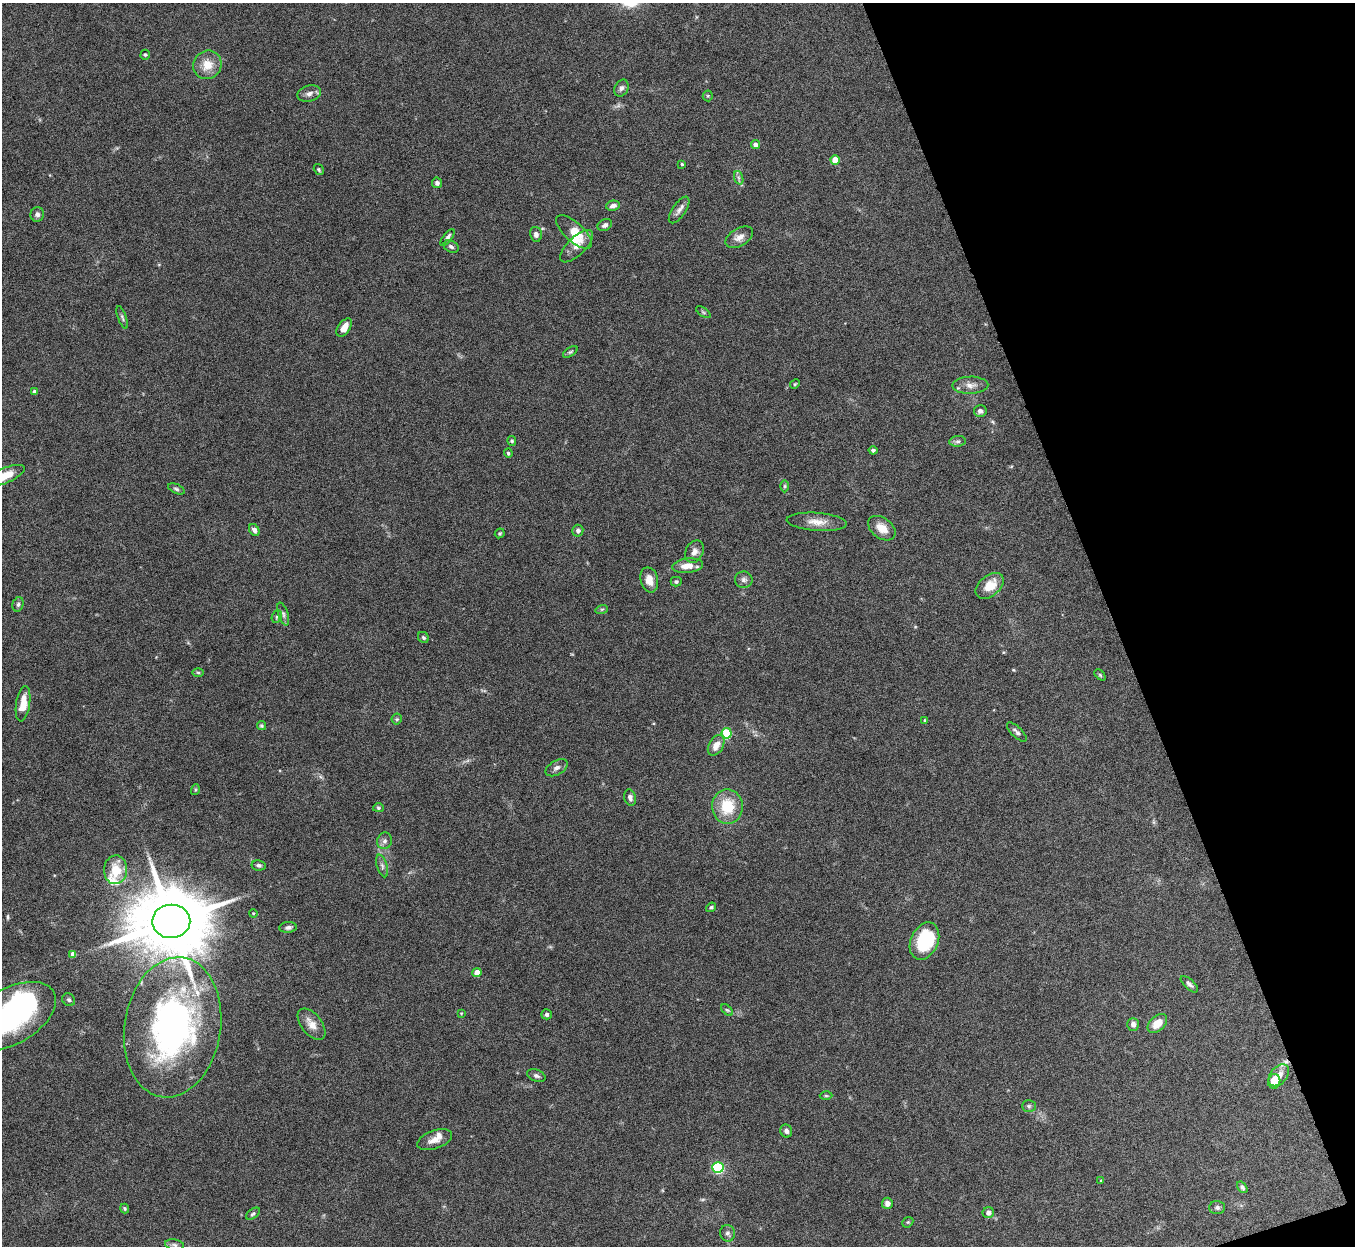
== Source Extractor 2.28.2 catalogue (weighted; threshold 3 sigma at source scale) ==
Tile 12 of 4 x 4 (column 4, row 3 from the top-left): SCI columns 4063-5415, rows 1396-2639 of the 5419 x 5403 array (HDU 1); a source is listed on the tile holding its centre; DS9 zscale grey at full resolution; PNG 1357 x 1248 px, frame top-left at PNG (2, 3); each listed source drawn as its Kron ellipse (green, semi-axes under 4 px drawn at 4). Shown black and unused: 18% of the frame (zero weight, under 8 of 15 exposures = <1% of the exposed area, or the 3 px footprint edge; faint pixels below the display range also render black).
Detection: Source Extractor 2.28.2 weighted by HDU 2 'WHT'; one run over the whole footprint, this tile lists its part. Background 0.163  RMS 0.0048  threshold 0.0196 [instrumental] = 3 sigma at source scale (4.09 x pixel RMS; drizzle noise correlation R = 1.36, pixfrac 0.8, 0.05/0.05 arcsec/px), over >= 5 px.
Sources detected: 113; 2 too faint to see at this stretch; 1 inside a brighter object's white glare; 1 cosmic-ray / hot-pixel residue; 1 long thin detection or spike segment (spike, bleed or trail) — neither listed nor drawn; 3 inside a brighter listed object's ellipse — not listed separately; the other 105 listed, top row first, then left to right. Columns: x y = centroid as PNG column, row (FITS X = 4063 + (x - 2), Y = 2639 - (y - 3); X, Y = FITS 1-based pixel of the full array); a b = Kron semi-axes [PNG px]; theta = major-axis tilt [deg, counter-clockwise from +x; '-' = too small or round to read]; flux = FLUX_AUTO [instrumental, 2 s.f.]
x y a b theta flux
145 55 5 4 - 0.65
207 65 15 13 51 7.2
621 88 9 6 64 1.5
309 94 12 8 15 2.3
708 96 5 5 - 0.59
755 144 4 4 - 1.9
835 160 4 4 - 11
682 164 3 3 - 0.64
319 170 6 4 -59 0.64
739 178 7 4 -71 0.94
437 183 5 5 - 1.5
613 206 7 5 12 1.9
679 210 15 6 55 2.2
37 214 7 6 - 1.5
605 225 7 5 28 1.5
574 232 22 9 -42 8.9
536 234 7 6 - 1.9
447 237 10 4 52 1.4
739 237 15 8 31 3.1
577 246 21 9 45 4.2
451 247 8 5 -27 1.2
703 312 8 4 -36 0.65
122 317 12 4 -70 0.91
344 328 10 6 55 4.1
570 352 8 4 35 0.77
795 384 5 4 - 0.53
970 385 18 8 1 3.3
34 392 4 4 - 1.4
980 411 6 6 - 1.4
512 441 5 4 - 0.63
958 441 8 5 5 1.1
873 450 4 3 - 0.9
508 453 5 4 - 0.62
3 476 23 7 22 10
784 486 6 4 -90 0.61
176 489 9 4 -25 0.91
817 522 30 9 -4 5.4
882 528 15 10 -37 5.3
254 530 6 5 - 1.7
578 531 6 5 - 1.4
500 533 5 4 - 0.61
694 552 12 8 63 2.6
687 566 15 7 7 5.1
649 580 13 8 -76 4.2
744 580 9 8 - 1.6
676 582 5 4 - 0.86
990 586 16 10 39 7.8
18 604 7 5 73 1.1
602 609 6 4 18 0.6
283 614 12 5 -73 1.4
277 617 6 5 - 0.78
423 637 6 5 - 0.76
198 672 6 4 -1 0.6
1100 675 6 4 -46 0.6
23 704 18 7 81 6.8
397 719 5 5 - 0.72
925 720 4 3 - 0.5
261 726 4 4 - 0.61
1017 732 13 5 -43 1.4
727 733 5 5 - 22
716 745 11 7 60 4.1
557 768 12 7 30 1.9
195 790 5 3 - 0.48
630 797 8 5 -73 1.8
727 807 17 15 -89 15
378 808 5 4 - 0.61
384 841 8 7 - 1.5
259 865 7 5 -11 1
382 866 12 5 -73 1.4
116 870 14 11 87 9.8
711 907 5 4 - 0.77
253 913 4 3 - 0.37
171 921 19 16 1 5300
288 927 9 5 6 1.5
924 941 19 13 66 26
73 954 4 4 - 1.5
477 973 4 4 - 6.2
1189 984 11 5 -43 1.3
69 1000 7 6 - 0.91
727 1010 7 4 -43 0.71
461 1013 4 3 - 0.32
546 1014 5 5 - 1.4
11 1016 49 28 30 78
1157 1023 11 7 44 6.7
312 1024 18 10 -52 4.7
1133 1024 6 6 - 2
173 1027 70 48 81 150
1279 1075 12 8 50 4.2
536 1076 10 6 -21 1.3
1274 1081 7 6 - 6.6
826 1096 6 4 -1 0.64
1029 1106 7 5 -1 0.87
786 1131 6 6 - 1.3
435 1140 18 9 19 4.1
718 1168 5 5 - 49
1101 1181 4 3 - 0.5
1242 1187 6 4 -53 1
887 1203 5 5 - 2.3
1217 1207 8 6 -2 1.1
125 1208 5 4 - 0.6
988 1213 6 5 - 1.8
253 1214 8 4 37 0.88
908 1222 6 4 43 0.61
728 1233 8 7 - 1.4
175 1245 9 5 -9 1.3
Isophote crosses this tile's border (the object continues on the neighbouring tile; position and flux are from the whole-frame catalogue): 2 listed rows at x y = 3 476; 11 1016